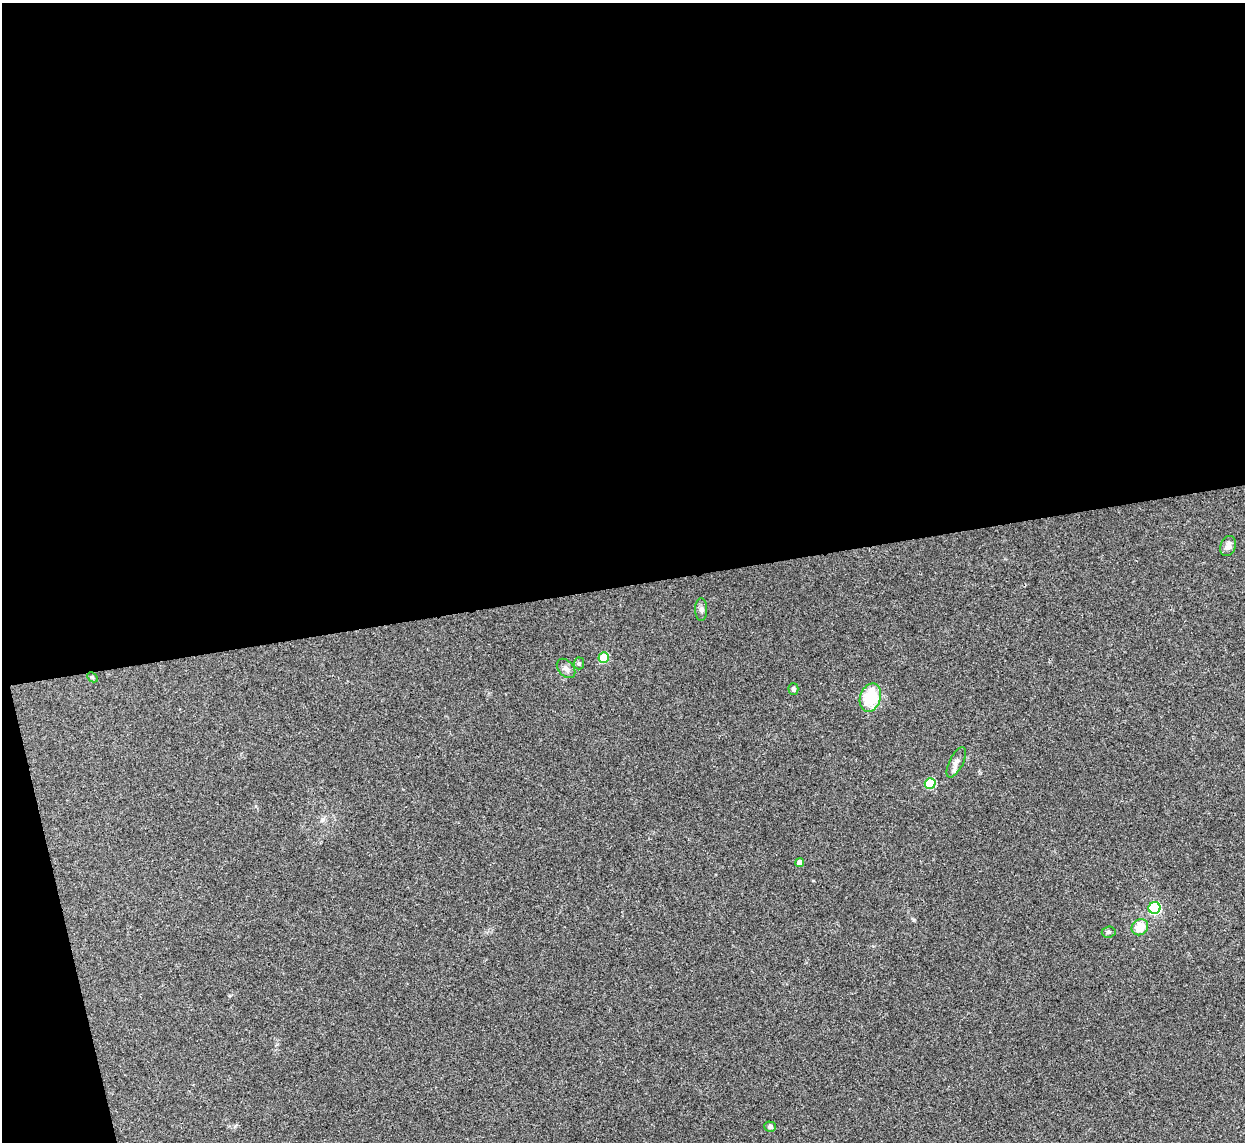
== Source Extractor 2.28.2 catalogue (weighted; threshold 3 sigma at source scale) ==
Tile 1 of 4 x 4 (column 1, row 1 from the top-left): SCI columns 4-1246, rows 3675-4814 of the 4975 x 4956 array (HDU 1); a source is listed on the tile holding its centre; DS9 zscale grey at full resolution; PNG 1247 x 1144 px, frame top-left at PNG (2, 3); each listed source drawn as its Kron ellipse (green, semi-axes under 4 px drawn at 4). Shown black and unused: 53% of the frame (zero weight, under 3 of 4 exposures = <1% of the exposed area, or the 3 px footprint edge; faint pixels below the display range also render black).
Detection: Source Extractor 2.28.2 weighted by HDU 2 'WHT'; one run over the whole footprint, this tile lists its part. Background 0.166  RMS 0.007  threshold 0.0317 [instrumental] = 3 sigma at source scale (4.5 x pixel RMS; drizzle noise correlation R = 1.50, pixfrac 1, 0.05/0.05 arcsec/px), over >= 5 px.
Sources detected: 15; all 15 listed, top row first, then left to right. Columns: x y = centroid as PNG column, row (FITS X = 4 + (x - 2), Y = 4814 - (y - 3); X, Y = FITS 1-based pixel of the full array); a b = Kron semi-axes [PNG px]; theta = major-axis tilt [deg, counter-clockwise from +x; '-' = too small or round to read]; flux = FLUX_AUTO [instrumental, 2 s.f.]
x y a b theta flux
1228 546 10 7 70 4
701 609 11 6 -90 2.4
604 658 5 5 - 32
579 663 6 5 - 1.3
566 668 11 7 -49 3.2
92 677 6 4 -43 0.85
793 689 6 5 - 1.6
870 698 14 10 73 26
956 762 16 7 63 4
930 783 5 5 - 38
800 863 4 4 - 5.4
1155 908 6 6 - 82
1140 927 9 7 41 11
1109 932 7 5 4 1.6
770 1127 6 5 - 1.9
Unlisted compact peaks at least as high as the median listed source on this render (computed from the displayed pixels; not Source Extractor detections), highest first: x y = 914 920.